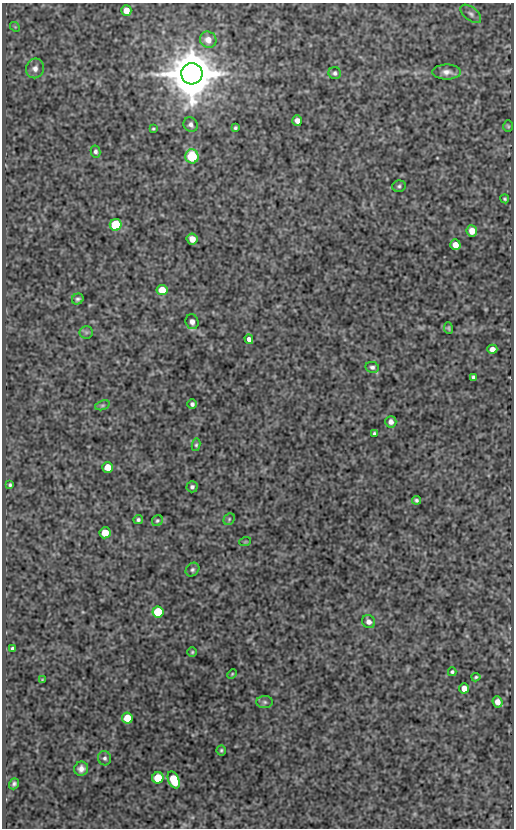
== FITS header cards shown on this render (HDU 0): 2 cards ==
NAXIS1  =                  512
NAXIS2  =                  826

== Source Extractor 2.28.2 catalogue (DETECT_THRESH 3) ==
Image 512 x 826 px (HDU 0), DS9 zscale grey, 1 PNG px = 1 image px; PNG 516 x 830 px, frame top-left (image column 1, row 826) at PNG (2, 3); each listed source drawn as its Kron ellipse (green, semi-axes under 4 px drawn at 4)
Background 87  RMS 0.52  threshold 1.57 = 3 sigma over >= 5 px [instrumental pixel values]
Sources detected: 63; all 63 listed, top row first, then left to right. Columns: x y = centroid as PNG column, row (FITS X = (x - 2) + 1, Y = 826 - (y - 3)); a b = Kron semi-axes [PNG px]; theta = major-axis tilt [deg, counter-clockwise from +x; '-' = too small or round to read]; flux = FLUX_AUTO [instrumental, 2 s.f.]
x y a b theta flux
126 10 5 5 - 370
471 14 12 6 -39 140
15 27 5 4 - 38
208 40 8 8 - 300
35 68 10 9 - 200
447 72 14 7 0 230
335 73 6 6 - 85
192 74 10 10 - 220000
297 121 5 5 - 190
191 125 7 7 - 130
508 126 6 5 - 51
235 128 4 3 - 60
153 129 4 3 - 44
96 151 6 5 - 90
192 156 7 6 - 1400
399 186 7 5 13 74
505 199 4 3 - 58
116 225 6 6 - 2200
472 231 5 5 - 370
192 239 5 5 - 290
455 245 5 5 - 350
162 290 5 5 - 590
78 299 6 5 - 80
192 322 7 6 - 160
448 328 6 4 -79 50
86 332 6 6 - 81
249 339 5 4 - 150
492 349 5 4 - 210
372 367 7 5 -11 97
473 377 4 4 - 86
192 404 5 4 - 90
102 405 7 4 19 64
391 422 6 5 - 170
374 434 4 3 - 55
196 445 6 4 80 57
108 467 5 5 - 520
10 485 4 3 - 61
192 487 5 5 - 81
416 500 4 3 - 70
229 519 6 5 - 61
138 520 5 4 - 74
157 521 6 5 - 60
105 533 5 5 - 650
245 542 6 3 18 29
192 570 7 6 - 86
158 612 5 5 - 1500
369 622 7 6 - 190
12 649 4 3 - 74
192 652 5 5 - 48
452 672 4 4 - 65
232 674 5 3 - 34
476 677 4 3 - 53
42 680 4 4 - 34
464 688 5 5 - 330
265 702 8 6 -2 94
498 702 6 5 - 260
127 718 5 5 - 880
221 750 5 4 - 54
105 758 7 6 - 99
81 769 7 7 - 200
158 778 6 5 - 960
174 780 9 5 -67 1400
14 784 6 5 - 86